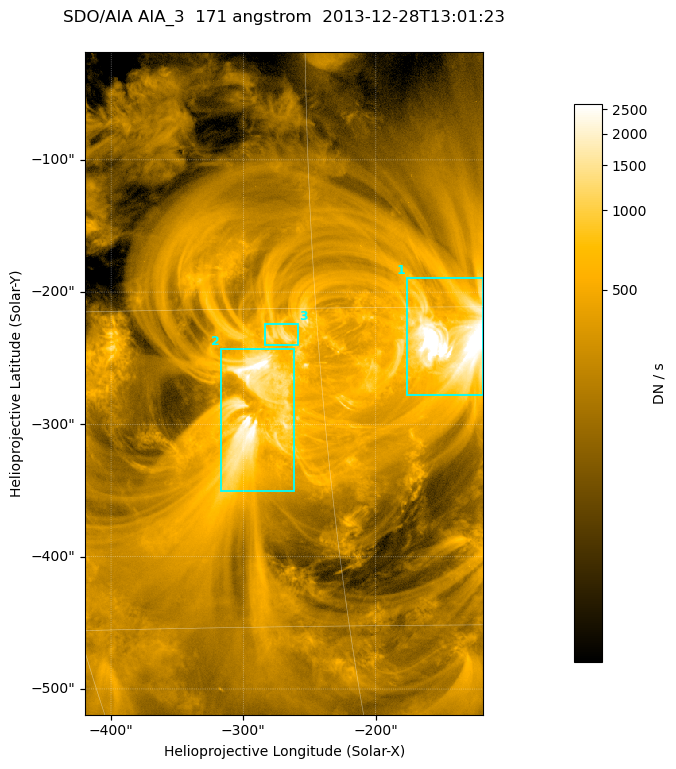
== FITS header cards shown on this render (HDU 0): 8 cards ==
TELESCOP= 'SDO/AIA '
INSTRUME= 'AIA_3   '
WAVELNTH=                  171
WAVEUNIT= 'angstrom'
DATE-OBS= '2013-12-28T13:01:23.34'
CTYPE1  = 'HPLN-TAN'
CTYPE2  = 'HPLT-TAN'
BUNIT   = 'DN / s  '

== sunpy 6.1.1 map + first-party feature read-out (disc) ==
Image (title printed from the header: SDO/AIA AIA_3  171 angstrom  2013-12-28T13:01:23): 502 x 835 px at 0.599 arcsec/px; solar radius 976 arcsec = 1628 px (partial field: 5.0% of the solar disc is inside the frame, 100% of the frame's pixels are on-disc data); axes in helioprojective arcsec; data unit DN / s (BUNIT, on the colour bar)
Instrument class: DISC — disc imager (sunpy class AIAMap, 171 A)
Bright regions (active regions / flare kernels): reference = the on-disc median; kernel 5 px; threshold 5 sigma = 728 DN / s over a disc level ~238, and >= 1.15x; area >= 419 px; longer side >= 6 px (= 3.6 arcsec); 3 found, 3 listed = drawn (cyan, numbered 1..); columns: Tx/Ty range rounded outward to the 2 arcsec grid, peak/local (2 s.f.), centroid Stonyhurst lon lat
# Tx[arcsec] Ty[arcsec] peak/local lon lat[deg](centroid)
1 -178..-118 -278..-188 28 -9 -17
2 -318..-262 -350..-242 16 -18 -20
3 -284..-258 -240..-224 6.4 -17 -16